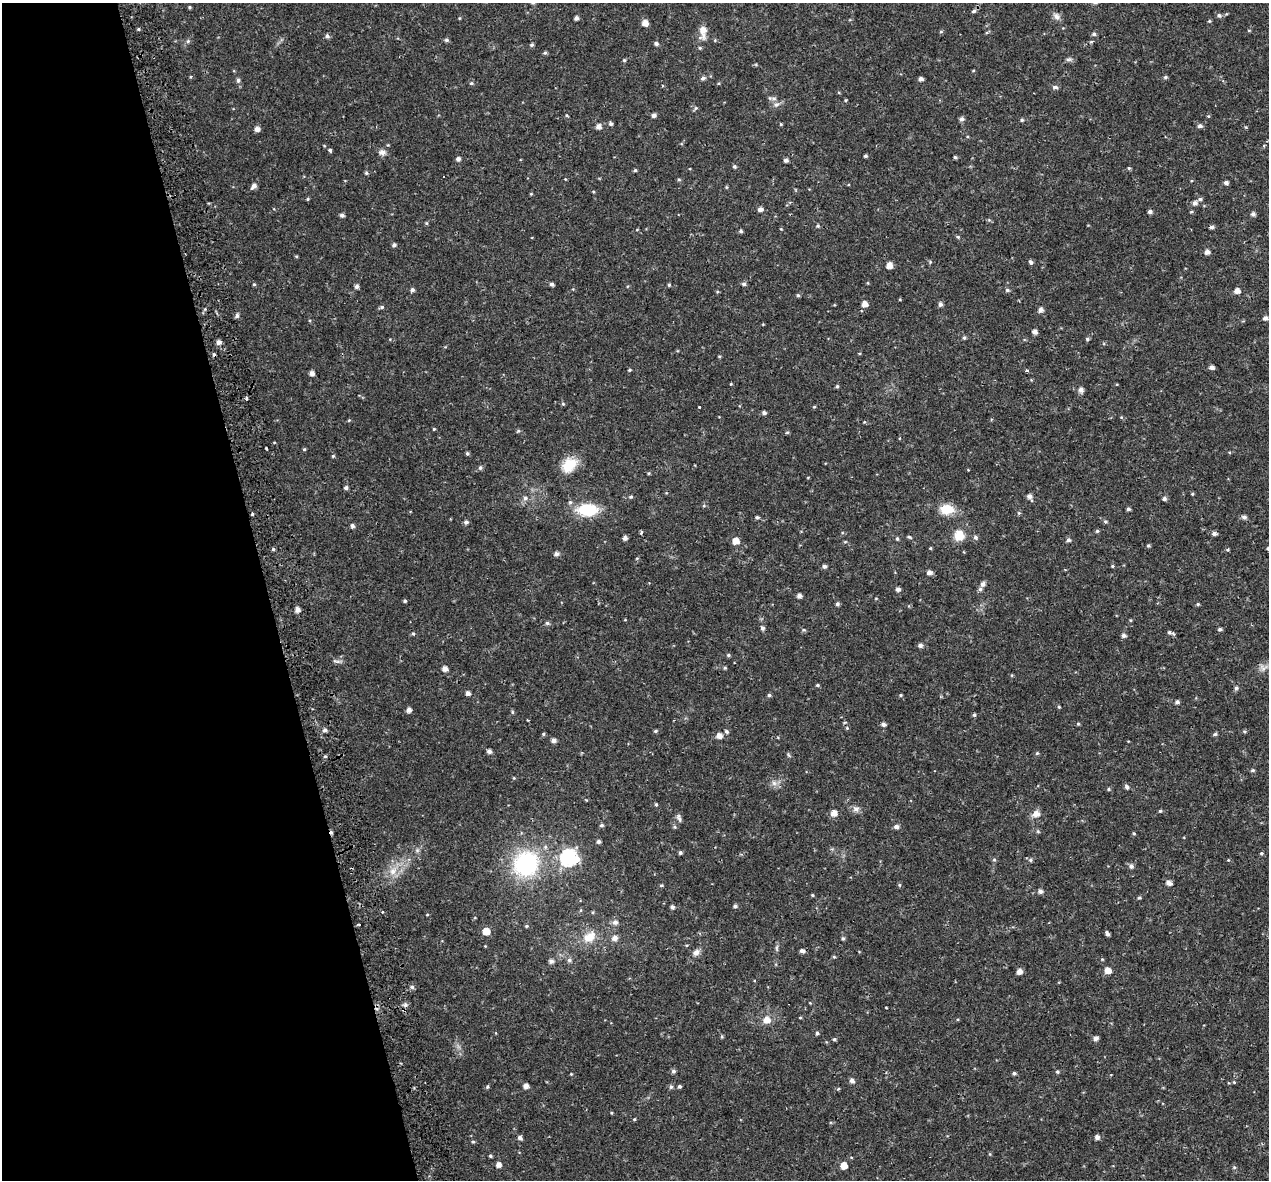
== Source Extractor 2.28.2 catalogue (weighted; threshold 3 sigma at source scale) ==
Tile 5 of 4 x 4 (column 1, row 2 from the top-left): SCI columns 53-1319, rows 2520-3697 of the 5174 x 4987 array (HDU 1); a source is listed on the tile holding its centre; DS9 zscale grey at full resolution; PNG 1271 x 1182 px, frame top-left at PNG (2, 3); no overlay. Shown black and unused: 21% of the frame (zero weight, under 2 of 3 exposures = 5% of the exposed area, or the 3 px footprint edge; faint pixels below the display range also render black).
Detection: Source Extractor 2.28.2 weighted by HDU 2 'WHT'; one run over the whole footprint, this tile lists its part. Background 0.0266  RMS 0.0031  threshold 0.0138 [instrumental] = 3 sigma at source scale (4.5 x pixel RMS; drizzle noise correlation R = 1.50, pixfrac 1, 0.0396/0.0396 arcsec/px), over >= 5 px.
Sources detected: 286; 3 cosmic-ray / hot-pixel residue — not listed; the other 283 listed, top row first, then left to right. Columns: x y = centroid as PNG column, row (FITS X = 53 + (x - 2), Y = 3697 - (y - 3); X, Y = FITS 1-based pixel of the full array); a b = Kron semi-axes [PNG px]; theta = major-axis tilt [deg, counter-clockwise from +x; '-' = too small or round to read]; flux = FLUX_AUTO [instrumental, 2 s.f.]
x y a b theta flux
189 7 4 4 - 0.38
974 11 6 5 - 0.68
1219 15 7 6 - 0.73
1057 16 11 8 -51 1.3
576 18 4 4 - 0.86
1209 21 5 4 - 0.33
645 23 5 5 - 2.5
138 29 4 4 - 0.37
703 32 19 9 87 3.4
941 32 5 3 - 0.33
1094 34 6 5 - 0.67
327 36 5 5 - 0.78
447 40 5 5 - 0.6
188 41 6 5 - 0.51
1092 42 4 3 - 0.47
656 44 5 4 - 0.73
532 45 5 4 - 0.5
545 53 5 4 - 0.44
1069 59 9 5 7 0.74
624 60 4 4 - 0.37
1165 77 5 5 - 0.5
703 78 6 5 - 0.79
921 79 5 4 - 1
238 80 6 5 - 0.8
471 83 5 4 - 0.42
1055 87 7 5 -3 0.73
774 98 11 4 -9 0.79
846 100 4 4 - 0.29
776 105 9 7 33 1.1
696 108 5 5 - 0.46
567 115 5 3 - 0.3
654 115 4 4 - 1
962 119 5 5 - 0.97
1022 120 5 4 - 0.42
611 124 5 5 - 0.64
781 124 4 3 - 0.3
598 126 5 5 - 1.6
1200 126 6 5 - 0.82
257 129 5 5 - 1.5
330 150 4 3 - 1.7
382 152 9 7 -12 1.3
865 156 4 3 - 0.48
955 157 4 3 - 0.47
458 159 5 4 - 1.1
786 160 4 4 - 0.86
734 166 5 4 - 0.51
1129 168 5 4 - 0.39
635 170 5 4 - 0.41
366 173 5 5 - 0.47
679 180 5 4 - 0.4
1226 183 5 4 - 0.9
254 186 7 5 47 1.3
726 187 5 4 - 0.29
593 191 5 3 - 0.27
531 194 4 4 - 0.28
308 199 5 4 - 0.34
1200 199 6 4 9 0.6
1195 203 5 5 - 1.1
760 209 5 5 - 1.3
1150 212 5 4 - 0.82
1253 214 5 5 - 0.82
342 215 5 4 - 0.86
426 223 6 4 -89 0.33
818 226 5 4 - 0.43
1212 227 5 4 - 0.78
741 231 5 4 - 0.52
958 237 5 4 - 0.39
394 245 5 4 - 0.64
1207 252 5 5 - 1.4
1030 262 6 4 -69 0.67
889 266 5 5 - 2.6
254 284 4 4 - 0.33
552 284 4 4 - 0.78
744 284 5 5 - 0.71
669 285 4 4 - 0.39
357 286 5 4 - 0.94
412 290 5 5 - 0.73
1007 290 5 4 - 0.57
1237 291 5 5 - 1.9
798 295 5 4 - 0.44
865 304 5 5 - 2.3
940 304 5 5 - 0.91
382 307 5 5 - 0.54
1041 310 5 5 - 1.2
237 315 5 5 - 0.82
1265 318 5 5 - 1
1034 332 5 4 - 1.3
964 338 5 4 - 0.53
1087 339 5 4 - 0.46
218 342 5 5 - 1.2
719 356 5 3 - 0.27
1212 367 5 4 - 1.1
630 370 5 3 - 0.33
1027 371 3 2 - 0.8
312 373 4 4 - 1.5
731 384 3 3 - 0.24
837 386 5 5 - 0.42
1081 390 6 5 - 1.5
246 398 3 2 - 0.76
563 404 5 5 - 0.37
699 407 3 3 - 0.91
814 407 4 4 - 0.3
764 413 4 4 - 0.79
1121 417 5 4 - 0.3
349 420 5 3 - 0.27
864 422 5 3 - 0.25
434 429 4 3 - 0.31
518 431 5 4 - 0.38
787 432 6 3 2 0.35
274 442 4 3 - 0.23
266 448 3 2 - 0.32
304 449 4 4 - 0.38
467 453 4 4 - 0.49
333 456 4 4 - 0.38
569 465 18 13 42 7.1
480 468 6 5 - 0.64
649 473 4 4 - 0.32
346 488 5 4 - 0.78
1192 494 4 3 - 0.3
631 497 5 4 - 0.48
1029 497 8 5 -57 1.3
525 498 7 6 - 1
1164 499 5 4 - 0.82
570 502 6 6 - 0.61
704 506 5 3 - 0.33
946 509 15 11 -1 5.7
1128 509 4 4 - 0.58
587 510 21 12 0 12
1019 513 5 5 - 0.42
252 514 3 3 - 0.68
757 517 5 4 - 0.59
1244 517 6 5 - 0.88
1105 521 5 5 - 0.47
466 522 5 5 - 0.85
352 526 5 4 - 0.86
1097 531 5 5 - 0.39
641 532 4 3 - 1.1
1214 533 6 5 - 0.86
959 535 11 10 - 4.6
909 537 6 4 -17 0.41
975 537 6 5 - 0.72
625 538 5 4 - 1.1
897 539 5 4 - 0.46
1068 540 6 5 - 0.72
736 541 5 5 - 3.2
845 542 5 4 - 0.32
1148 546 5 4 - 0.41
930 548 4 4 - 0.3
1268 548 5 4 - 0.59
273 549 5 4 - 0.46
1228 550 5 3 - 0.34
556 554 6 5 - 0.96
637 558 5 3 - 0.26
824 566 5 4 - 0.8
1112 566 4 4 - 0.35
929 573 6 5 - 1.1
983 584 5 5 - 1.1
898 589 4 4 - 0.98
980 589 6 5 - 0.67
799 596 4 4 - 1.3
876 598 4 3 - 0.2
405 601 4 3 - 0.43
837 604 5 4 - 0.71
1198 604 5 4 - 0.37
297 610 5 5 - 1.6
1130 620 5 3 - 0.29
547 623 6 5 - 0.61
762 628 6 5 - 0.72
1220 629 5 4 - 0.58
804 630 5 4 - 0.45
1169 632 7 6 - 0.76
413 634 5 4 - 0.41
1124 635 5 5 - 1
920 645 5 5 - 0.98
728 655 5 4 - 0.44
337 661 14 4 -7 0.82
725 668 4 4 - 0.35
1263 668 12 10 4 1.7
445 669 5 5 - 1.9
817 685 5 4 - 0.36
1236 688 6 5 - 0.68
468 693 5 4 - 1.1
769 695 5 4 - 0.52
901 695 4 3 - 0.36
1177 702 5 5 - 0.74
1059 707 5 3 - 0.31
409 710 5 5 - 1.4
512 712 5 5 - 0.4
974 715 5 4 - 0.52
527 720 3 3 - 0.24
883 724 5 5 - 0.88
1078 724 5 4 - 0.36
847 728 4 4 - 0.33
325 730 5 4 - 0.83
655 731 5 4 - 0.49
1244 731 5 4 - 0.38
726 732 6 5 - 0.69
543 734 5 4 - 0.44
1215 734 6 4 15 0.55
719 736 5 5 - 2
553 740 5 4 - 1.2
489 751 4 4 - 1.1
1037 753 5 4 - 0.37
789 755 7 4 -47 0.42
325 756 5 4 - 0.39
1253 770 5 4 - 0.46
514 778 5 3 - 0.24
774 783 7 7 - 1.2
1127 787 6 5 - 0.7
1109 789 5 4 - 0.38
656 804 4 3 - 0.39
856 809 10 8 -21 1.3
1160 811 4 4 - 0.4
834 813 6 6 - 2
1036 814 9 8 - 2.2
679 818 11 5 -74 0.87
602 825 5 4 - 0.53
896 827 6 5 - 1.1
1038 832 6 4 -20 0.36
1134 833 4 4 - 0.33
598 842 4 4 - 0.76
417 850 6 6 - 0.68
680 853 4 4 - 0.57
1261 853 4 4 - 0.39
569 858 8 7 - 74
994 860 5 5 - 0.48
1031 860 6 5 - 0.57
1228 860 4 3 - 0.24
526 864 27 25 48 32
1131 866 5 5 - 1
393 871 14 10 57 3.7
1169 883 6 5 - 1.6
661 885 5 3 - 0.4
899 885 5 4 - 0.38
1040 891 5 5 - 1.1
812 895 4 3 - 0.34
1139 898 5 4 - 0.36
735 906 5 4 - 0.76
672 907 5 4 - 0.77
427 915 4 3 - 0.24
615 922 7 6 - 1.2
526 926 5 4 - 0.34
486 931 5 5 - 4.6
1107 934 5 4 - 0.78
589 937 18 12 34 4.7
615 938 8 7 - 1.4
843 938 6 4 75 0.49
777 948 10 4 -90 0.63
802 951 5 5 - 0.93
696 952 9 7 51 1.5
834 957 5 3 - 0.31
569 960 6 6 - 0.81
551 961 5 5 - 1.1
1108 971 6 5 - 2.8
1019 972 5 5 - 1.9
412 987 6 5 - 0.74
810 1003 4 3 - 0.22
405 1005 7 5 -69 0.68
886 1007 3 2 - 0.24
800 1018 5 3 - 0.28
767 1020 8 8 - 2.7
817 1033 4 4 - 0.52
722 1036 5 4 - 0.36
1096 1038 5 4 - 1.3
834 1039 5 4 - 0.47
673 1071 6 5 - 0.72
1057 1072 5 4 - 0.41
1014 1073 5 4 - 0.54
571 1074 4 3 - 0.24
852 1081 5 5 - 1.2
1234 1082 5 4 - 0.3
526 1086 5 4 - 1.6
679 1086 4 4 - 0.59
487 1087 5 4 - 0.39
671 1087 6 5 - 0.55
634 1119 4 3 - 0.29
1097 1137 5 5 - 1.2
520 1138 5 5 - 1
473 1142 5 4 - 0.38
490 1156 4 3 - 0.41
499 1165 5 5 - 1.7
844 1166 5 5 - 3.4
1234 1167 5 5 - 0.39
Isophote crosses this tile's border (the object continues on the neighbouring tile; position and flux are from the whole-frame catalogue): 1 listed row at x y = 1268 548